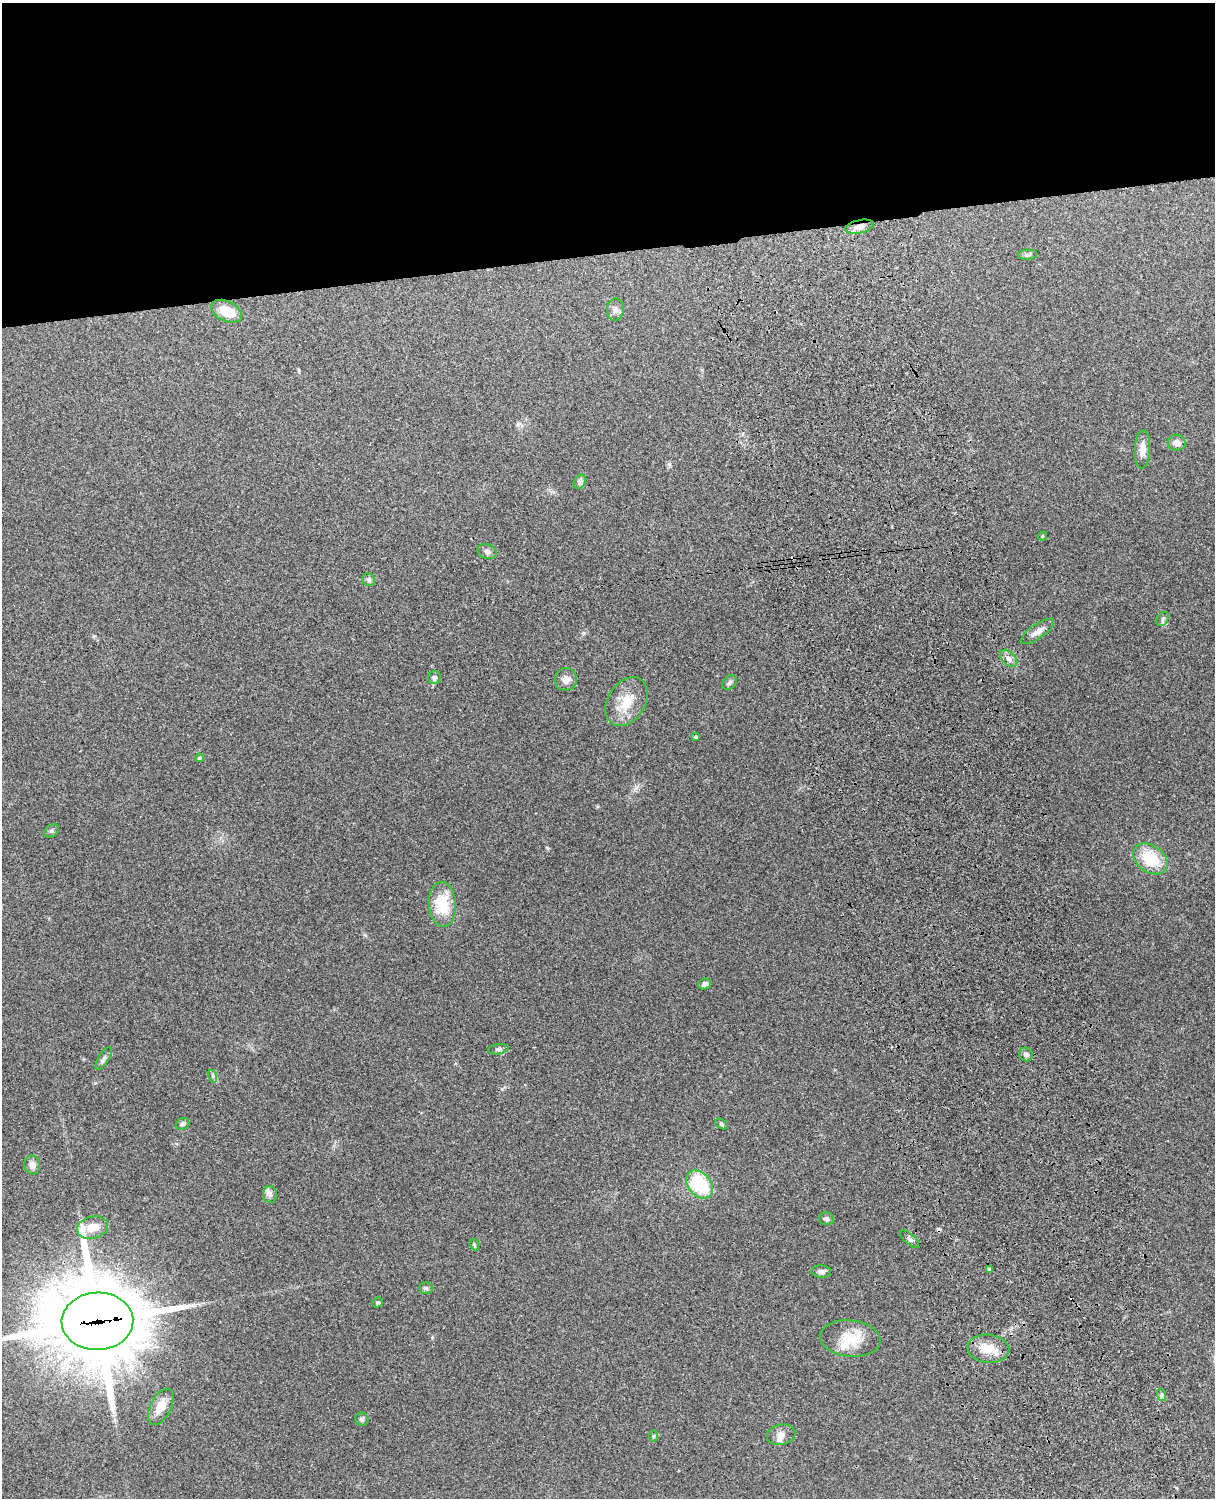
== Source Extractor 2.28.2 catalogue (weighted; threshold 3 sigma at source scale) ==
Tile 2 of 4 x 3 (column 2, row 1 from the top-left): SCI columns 1331-2543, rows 3155-4650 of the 5089 x 4927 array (HDU 1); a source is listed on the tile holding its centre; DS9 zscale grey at full resolution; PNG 1217 x 1500 px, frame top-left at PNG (2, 3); each listed source drawn as its Kron ellipse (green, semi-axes under 4 px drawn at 4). Shown black and unused: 17% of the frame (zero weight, under 3 of 4 exposures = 6% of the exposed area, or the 3 px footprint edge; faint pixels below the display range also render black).
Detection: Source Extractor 2.28.2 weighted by HDU 2 'WHT'; one run over the whole footprint, this tile lists its part. Background 0.277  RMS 0.0092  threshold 0.0412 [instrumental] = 3 sigma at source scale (4.5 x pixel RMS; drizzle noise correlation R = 1.50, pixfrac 1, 0.05/0.05 arcsec/px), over >= 5 px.
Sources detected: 50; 2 cosmic-ray / hot-pixel residue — neither listed nor drawn; the other 48 listed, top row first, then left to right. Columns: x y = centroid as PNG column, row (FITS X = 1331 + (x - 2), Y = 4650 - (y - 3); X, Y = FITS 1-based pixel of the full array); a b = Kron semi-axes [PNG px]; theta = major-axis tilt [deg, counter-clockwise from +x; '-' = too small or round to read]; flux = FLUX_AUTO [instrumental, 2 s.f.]
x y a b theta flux
859 227 14 6 12 5.1
1027 255 9 5 6 2.1
615 310 11 8 84 4.2
227 311 16 10 -25 17
1177 443 9 8 - 4.6
1142 449 19 7 87 8
580 482 7 5 60 2.2
1043 536 4 3 - 1.3
487 552 10 7 -22 3.2
369 580 7 6 - 2.1
1163 619 8 5 57 2.1
1037 631 20 7 35 6.5
1009 658 10 6 -45 3.9
434 678 6 6 - 2.9
566 679 11 11 - 5.9
729 683 8 6 45 2.3
627 702 26 18 57 21
696 737 3 3 - 1.5
199 758 4 4 - 1.6
52 831 8 5 41 1.9
1150 859 19 13 -35 32
442 904 22 13 -86 31
705 984 6 5 - 2.6
498 1049 10 5 9 2.1
1026 1054 7 6 - 2.3
103 1058 13 5 58 2.7
213 1076 7 4 -72 1.5
182 1124 7 5 21 2.6
722 1124 7 4 -29 1.4
32 1165 9 8 - 5
699 1184 15 11 -50 50
270 1194 8 7 - 3.1
826 1219 7 6 - 1.9
93 1227 16 11 14 11
910 1239 12 5 -41 2.8
474 1245 6 4 -68 1.3
989 1269 4 4 - 1.8
821 1271 10 6 -1 3.2
426 1288 7 5 0 1.9
377 1303 5 4 - 1.7
97 1321 36 29 2 11000
850 1338 30 18 -6 25
988 1349 21 14 -6 15
1162 1395 6 4 -72 1.6
161 1407 19 10 63 13
362 1419 6 6 - 2
781 1435 14 10 12 6.2
653 1436 6 4 90 1.2
Overlapping masked pixels (flux is a lower limit): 2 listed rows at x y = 859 227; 97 1321